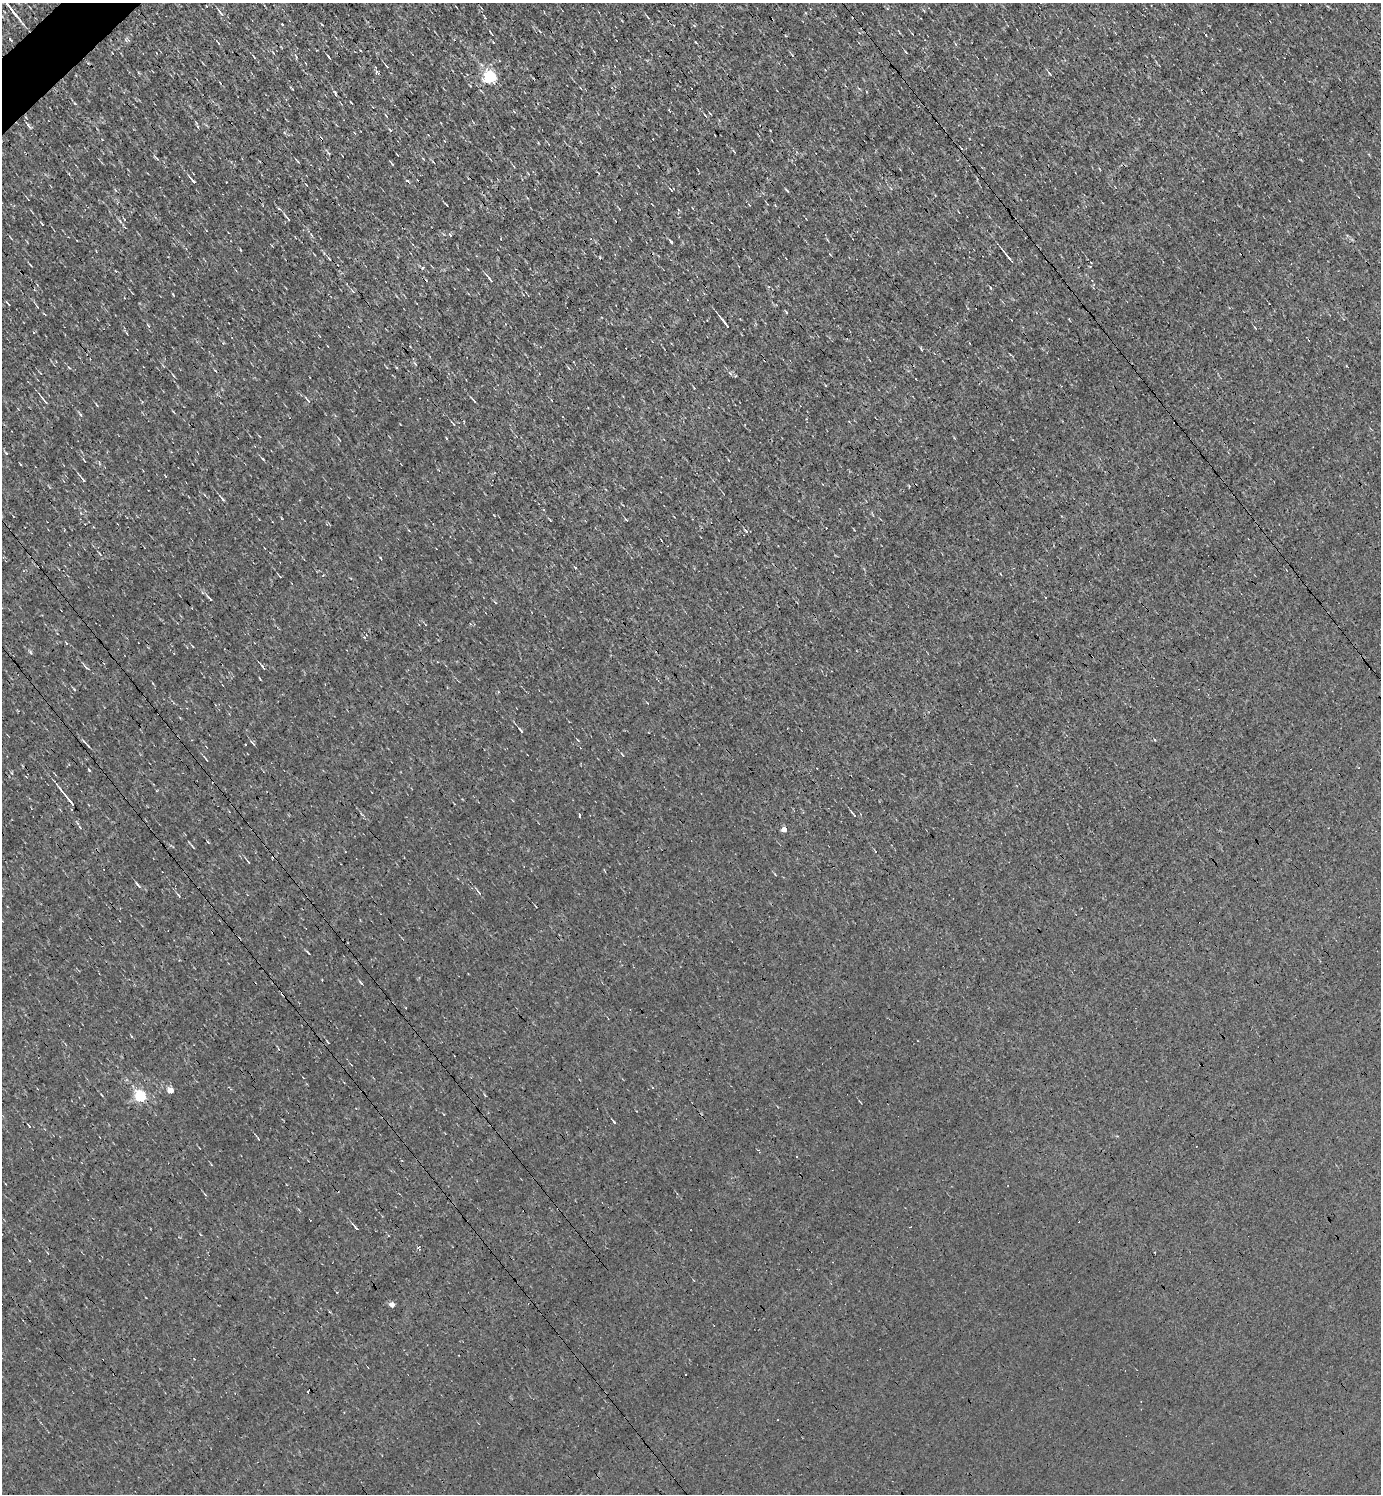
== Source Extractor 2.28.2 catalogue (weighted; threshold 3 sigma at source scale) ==
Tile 11 of 4 x 4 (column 3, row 3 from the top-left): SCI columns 2912-4290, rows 1493-2984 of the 5966 x 5967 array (HDU 1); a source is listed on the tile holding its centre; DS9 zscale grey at full resolution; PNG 1383 x 1496 px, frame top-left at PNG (2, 3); no overlay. Shown black and unused: <1% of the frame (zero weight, under 3 of 4 exposures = <1% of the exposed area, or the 3 px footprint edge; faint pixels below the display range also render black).
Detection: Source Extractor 2.28.2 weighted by HDU 2 'WHT'; one run over the whole footprint, this tile lists its part. Background -4.87e-04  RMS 0.039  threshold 0.175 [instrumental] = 3 sigma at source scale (4.5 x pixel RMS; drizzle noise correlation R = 1.50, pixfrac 1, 0.05/0.05 arcsec/px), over >= 5 px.
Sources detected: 98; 14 cosmic-ray / hot-pixel residue — not listed; the other 84 listed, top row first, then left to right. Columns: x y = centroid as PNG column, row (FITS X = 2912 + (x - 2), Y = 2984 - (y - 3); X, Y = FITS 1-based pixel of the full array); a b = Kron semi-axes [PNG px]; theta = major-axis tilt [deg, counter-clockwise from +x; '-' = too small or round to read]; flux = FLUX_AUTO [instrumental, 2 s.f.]
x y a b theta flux
206 6 3 2 - 3.3
10 8 25 3 -51 44
221 13 13 4 -50 10
322 25 4 2 - 2.8
491 32 7 2 -54 3.8
10 39 4 2 - 4.1
218 43 5 2 - 4
906 52 4 3 - 3
254 57 4 2 - 3
296 57 7 3 -63 4.5
328 57 6 2 -51 5.4
376 72 5 4 - 9.4
1050 74 5 3 - 3.9
490 77 6 6 - 610
292 89 4 3 - 3
351 102 3 2 - 2.8
29 126 9 4 -50 7.9
392 164 6 3 -46 4
193 181 10 3 -48 12
407 181 5 2 - 5.6
671 190 5 2 - 3.1
787 190 8 2 -45 4.4
287 218 11 2 -50 7
450 234 5 3 - 4.1
671 242 4 3 - 71
1008 256 19 3 -52 16
329 258 5 2 - 4.2
31 266 4 2 - 3.1
1090 267 4 2 - 2.5
490 279 11 3 -52 9.1
353 291 7 3 -39 5.4
8 304 5 2 - 3.8
787 313 4 3 - 4.9
725 323 13 2 -52 16
149 326 6 3 -69 4.3
921 349 5 3 - 4.5
69 368 4 3 - 3.5
730 373 7 4 -46 7.2
173 375 5 3 - 3.9
307 400 10 2 -49 4.7
474 400 7 3 -42 5
45 401 13 3 -51 9.8
453 424 6 3 -63 4.4
263 459 4 3 - 3.8
83 479 14 2 -51 7.6
222 499 8 3 -46 6.8
626 519 5 3 - 3.7
746 531 4 3 - 4.8
575 568 3 3 - 11
323 575 3 2 - 3.4
1045 598 3 2 - 5.1
210 599 9 3 -44 7.8
495 602 4 3 - 2.8
86 667 8 3 -45 5.9
263 667 9 3 -57 6
498 692 3 3 - 4
521 730 7 3 -51 5.6
578 740 5 2 - 3.3
1155 740 4 2 - 2.7
253 743 6 3 -39 5.2
88 746 4 2 - 3.7
206 759 5 2 - 4.7
89 770 4 3 - 3.7
12 773 5 3 - 3.8
70 801 18 3 -51 25
853 814 6 3 -42 4.6
580 815 4 3 - 25
784 829 4 4 - 26
192 846 7 2 -46 4.6
248 862 5 3 - 3.2
138 885 9 3 -48 6.8
479 892 6 3 -46 4.6
178 895 7 3 -60 4.5
308 952 7 2 -45 4.1
361 983 8 2 -50 4.7
132 1036 3 3 - 5.2
328 1042 4 2 - 3.1
652 1087 3 3 - 3.7
170 1090 5 4 - 58
141 1096 5 5 - 460
84 1105 3 2 - 2.1
355 1227 11 3 -51 8.2
419 1248 6 3 -70 7.8
392 1305 4 4 - 30
Overlapping masked pixels (flux is a lower limit): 1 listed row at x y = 1008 256
Isophote crosses this tile's border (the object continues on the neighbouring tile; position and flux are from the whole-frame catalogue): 1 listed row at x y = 10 8
Unlisted compact peaks at least as high as the median listed source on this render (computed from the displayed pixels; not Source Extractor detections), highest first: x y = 614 1122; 335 92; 30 652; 380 558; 75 103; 80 415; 173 295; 282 24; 120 221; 390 130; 328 153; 208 842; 990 288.